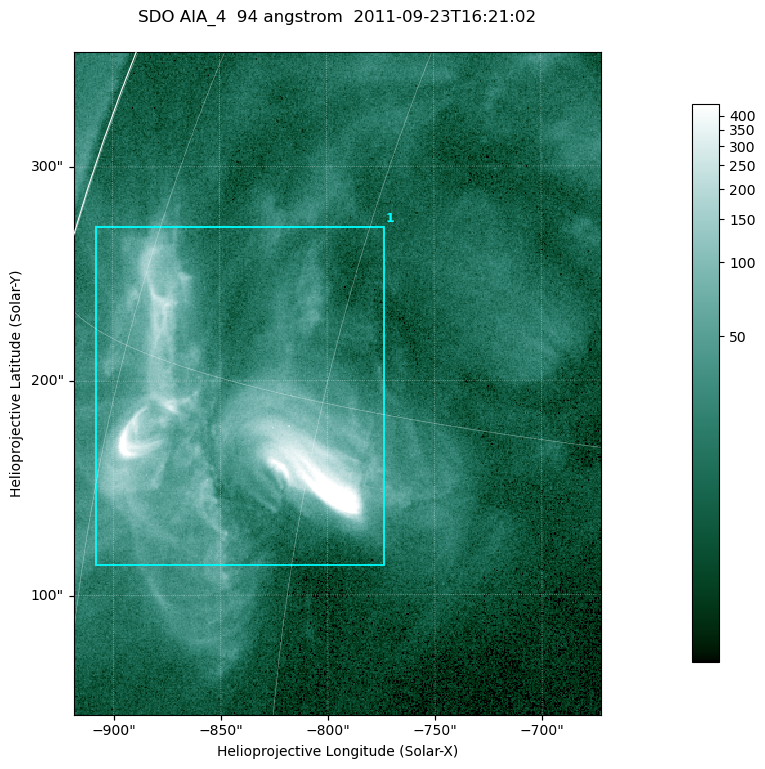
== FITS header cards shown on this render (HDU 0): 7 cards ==
TELESCOP= 'SDO     '           /
INSTRUME= 'AIA_4   '           /
WAVELNTH=                   94 /
WAVEUNIT= 'angstrom'           /
DATE-OBS= '2011-09-23T16:21:02.12' /
CTYPE1  = 'HPLN-TAN'           /
CTYPE2  = 'HPLT-TAN'           /

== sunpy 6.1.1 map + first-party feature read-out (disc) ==
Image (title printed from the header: SDO AIA_4  94 angstrom  2011-09-23T16:21:02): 410 x 515 px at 0.6 arcsec/px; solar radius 957 arcsec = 1594 px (partial field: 2.6% of the solar disc is inside the frame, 98% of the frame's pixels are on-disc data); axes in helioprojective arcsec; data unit not stated in the header (colour bar unlabelled)
Pointing: header CRPIX1/2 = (2058.48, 2043.05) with CRVAL1/2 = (0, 0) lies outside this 410 x 515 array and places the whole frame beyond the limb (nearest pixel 1.41 R_sun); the SolarSoft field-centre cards XCEN/YCEN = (-795.3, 198.7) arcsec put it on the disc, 1307 arcsec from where CRPIX/CRVAL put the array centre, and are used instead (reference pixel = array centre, CRVAL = XCEN/YCEN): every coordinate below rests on XCEN/YCEN
Orientation: roll -0.138 deg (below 1 deg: not rotated)
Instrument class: DISC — disc imager (sunpy class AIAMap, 94 A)
Bright regions (active regions / flare kernels): reference = the on-disc median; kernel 3 px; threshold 5 sigma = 49.4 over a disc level ~13.9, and >= 1.15x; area >= 211 px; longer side >= 5 px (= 3 arcsec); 1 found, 1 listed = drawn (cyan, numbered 1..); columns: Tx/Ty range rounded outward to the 2 arcsec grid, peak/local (2 s.f.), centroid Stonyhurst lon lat
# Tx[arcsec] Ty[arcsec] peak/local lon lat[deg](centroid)
1 -910..-772 114..272 50 -66 +14
Off-limb structures (1.02-1.3 R_sun): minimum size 105 px: none found